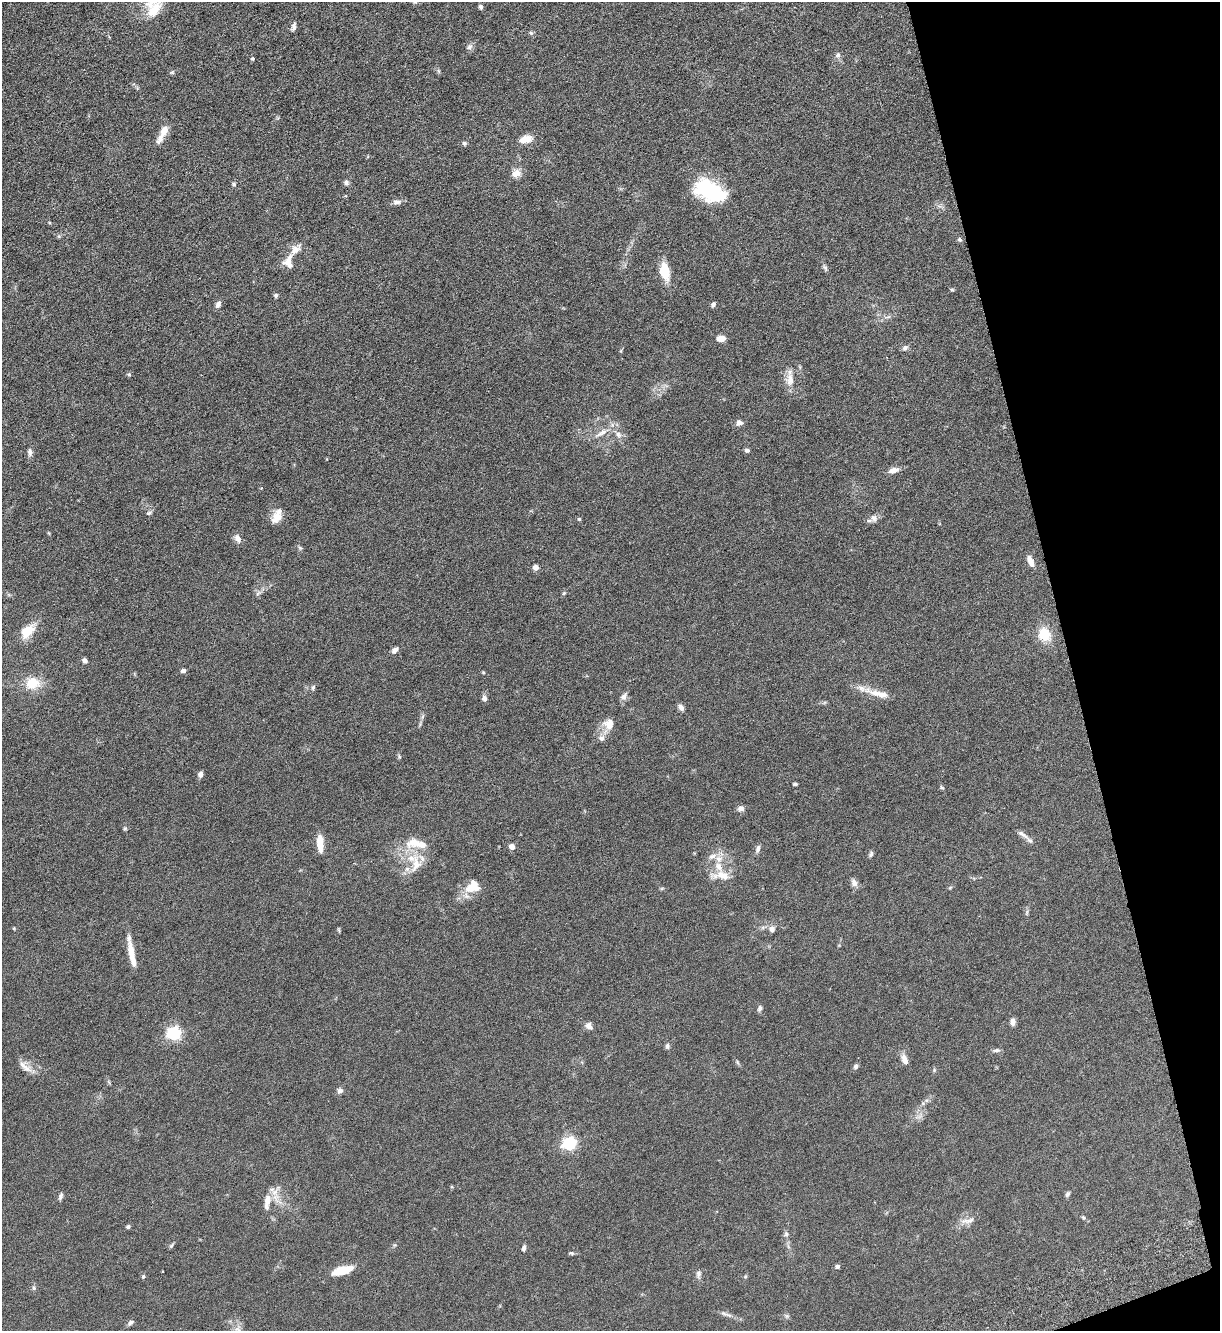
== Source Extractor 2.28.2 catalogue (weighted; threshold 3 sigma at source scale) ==
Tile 12 of 4 x 4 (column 4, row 3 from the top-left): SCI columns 3836-5053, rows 1410-2738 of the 5361 x 5481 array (HDU 1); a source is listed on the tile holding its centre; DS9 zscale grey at full resolution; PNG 1222 x 1333 px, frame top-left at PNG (2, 2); no overlay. Shown black and unused: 13% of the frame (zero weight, under 3 of 6 exposures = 3% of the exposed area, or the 3 px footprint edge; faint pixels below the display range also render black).
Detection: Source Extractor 2.28.2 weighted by HDU 2 'WHT'; one run over the whole footprint, this tile lists its part. Background 0.0665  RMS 0.0058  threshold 0.0236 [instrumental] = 3 sigma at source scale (4.09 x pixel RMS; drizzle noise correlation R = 1.36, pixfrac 0.8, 0.05/0.05 arcsec/px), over >= 5 px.
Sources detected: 124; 1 inside a brighter object's white glare — not listed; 11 inside a brighter listed object's ellipse — not listed separately; the other 112 listed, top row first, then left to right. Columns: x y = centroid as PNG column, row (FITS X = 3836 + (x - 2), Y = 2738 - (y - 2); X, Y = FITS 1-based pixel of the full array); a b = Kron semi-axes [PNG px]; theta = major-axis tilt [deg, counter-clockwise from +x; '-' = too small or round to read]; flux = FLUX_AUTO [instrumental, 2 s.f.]
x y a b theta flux
480 7 6 4 -71 1.2
154 10 25 16 51 12
293 27 11 5 74 1.6
531 33 7 4 -44 0.81
469 47 9 6 40 1.5
838 55 8 6 64 1.5
253 59 4 4 - 0.74
172 72 5 5 - 0.73
163 133 25 7 62 6.3
526 139 15 8 14 5.4
464 143 6 5 - 0.94
516 173 12 10 22 3.7
346 183 7 6 - 1.5
234 184 5 5 - 0.94
711 192 36 20 -18 35
397 202 12 6 9 2
960 240 6 5 - 0.93
288 262 19 14 -88 5.6
825 268 10 5 -67 1.1
665 272 13 7 -79 16
952 290 6 4 -1 0.59
276 295 5 4 - 1.1
218 304 8 6 61 1.9
713 305 6 4 58 1.1
721 338 8 5 4 5
905 348 8 6 43 1.5
129 374 5 4 - 0.77
790 380 20 11 90 5.6
739 423 8 7 - 1.8
602 433 20 7 32 4.9
618 434 10 7 -47 2.2
747 450 6 5 - 1.3
30 452 11 6 -88 1.7
894 470 11 6 14 3.6
149 513 8 5 20 0.96
277 517 17 12 56 5.4
874 518 11 10 - 2.4
579 519 4 3 - 0.77
238 539 10 7 -56 3.1
300 548 6 4 -43 0.79
1030 561 13 6 -68 3.5
536 567 4 4 - 4.9
258 593 8 4 45 1.2
564 593 5 4 - 0.61
27 631 12 8 40 15
1044 634 14 12 -67 12
395 650 9 5 48 1.9
85 661 6 5 - 1.4
183 671 5 4 - 1.4
483 672 5 3 - 0.5
32 683 14 12 7 12
313 687 7 5 74 0.95
876 693 27 8 -20 7.2
624 696 12 7 58 2.1
484 699 7 6 - 1.8
681 707 8 6 -51 2.3
609 724 14 14 - 5.5
601 738 9 8 - 2.1
399 756 6 4 -78 0.72
200 774 6 5 - 1.9
795 784 4 3 - 0.87
941 787 7 4 -8 0.69
741 809 9 6 -1 1.9
125 828 5 5 - 0.65
1022 834 20 6 -33 2.5
320 843 17 7 -87 7.6
512 847 4 4 - 4.3
758 849 11 5 72 1.6
871 854 7 5 70 1.1
719 859 10 9 - 3.9
416 864 25 14 82 10
722 875 27 10 -1 7
854 883 10 7 -64 2.4
473 886 20 15 29 9.2
950 888 5 5 - 0.61
1027 912 7 4 72 0.77
14 928 5 3 - 0.41
772 929 8 8 - 2.2
339 930 6 4 -71 0.54
131 952 23 7 -79 6.9
760 1008 8 5 71 1.2
1013 1022 9 6 -87 2.1
589 1026 10 7 -55 2.3
174 1033 6 5 - 95
667 1046 7 5 -80 1.1
996 1050 10 5 9 1.2
905 1060 13 7 -69 3.3
737 1062 7 4 -46 0.8
23 1065 15 8 -48 3.6
856 1066 6 5 - 1.3
934 1070 5 4 - 0.63
340 1091 8 7 - 1.5
569 1143 6 6 - 83
1067 1194 8 5 57 1
60 1196 10 5 70 1.2
268 1200 16 9 79 5.2
1083 1217 7 4 -40 0.77
967 1221 22 7 7 3.2
128 1226 6 4 63 0.81
786 1234 7 6 - 1.2
171 1246 7 4 59 0.79
524 1248 7 5 77 1.4
572 1253 7 5 -18 0.75
837 1266 5 5 - 1.2
342 1270 19 7 15 14
162 1271 3 2 - 0.47
698 1274 10 7 79 1.7
143 1276 5 4 - 0.69
34 1288 6 5 - 0.84
723 1313 11 5 -17 1.5
787 1316 6 6 - 0.89
131 1322 8 5 36 1.4
Isophote crosses this tile's border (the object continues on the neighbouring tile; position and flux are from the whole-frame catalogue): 1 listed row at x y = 154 10